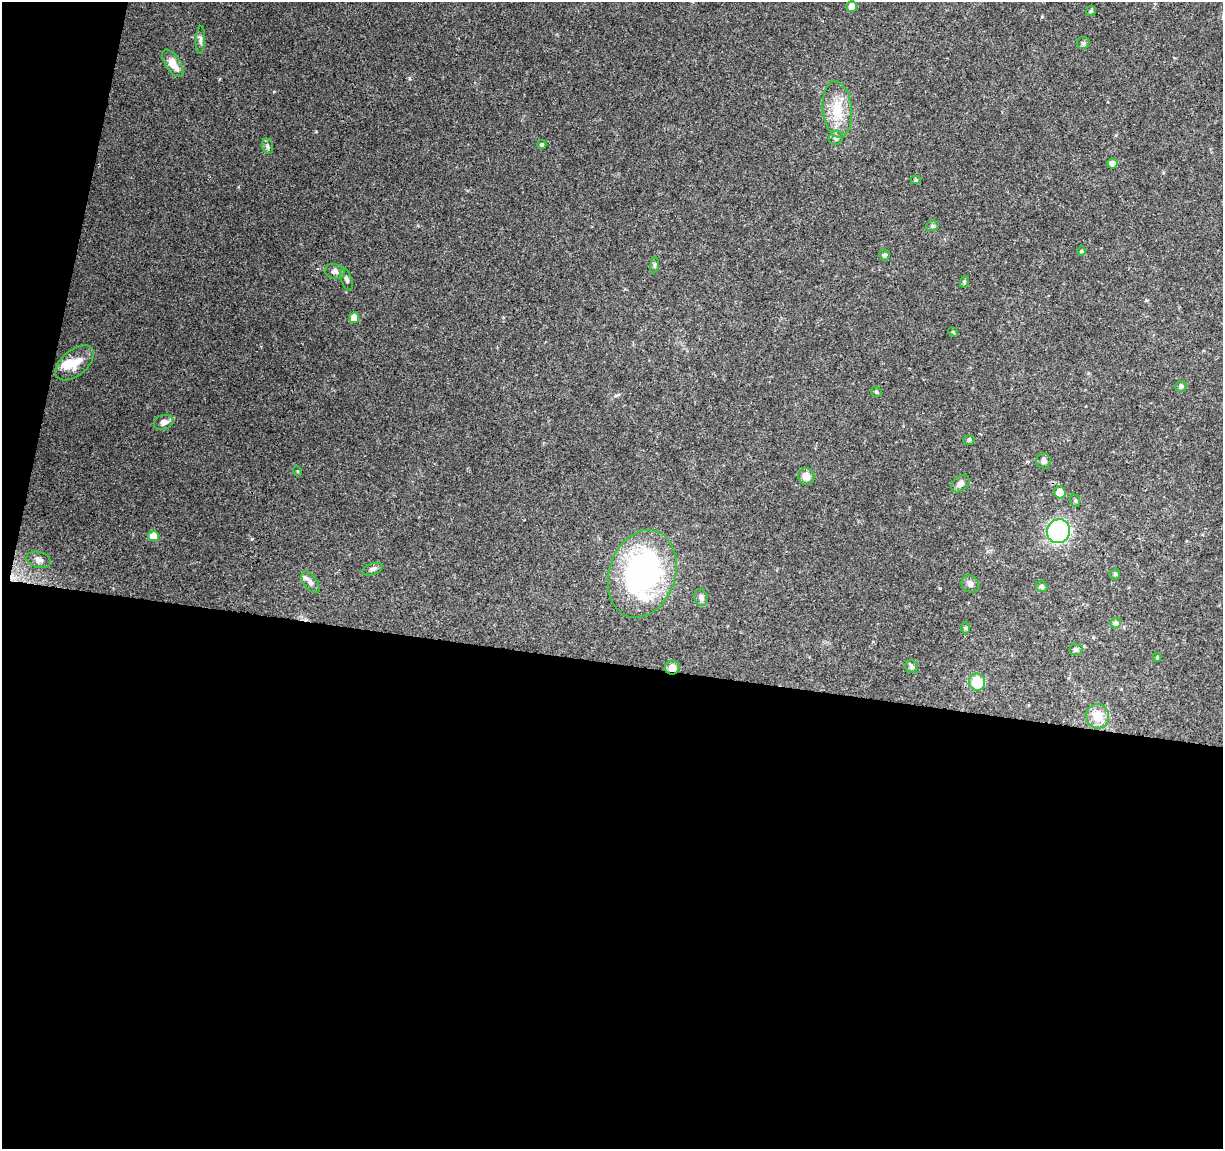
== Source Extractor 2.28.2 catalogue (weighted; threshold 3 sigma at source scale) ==
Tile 13 of 4 x 4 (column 1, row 4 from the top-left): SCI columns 1-1221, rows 225-1371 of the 4891 x 5096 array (HDU 1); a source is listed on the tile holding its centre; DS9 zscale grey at full resolution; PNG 1225 x 1151 px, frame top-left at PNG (2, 2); each listed source drawn as its Kron ellipse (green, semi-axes under 4 px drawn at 4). Shown black and unused: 45% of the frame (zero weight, under 3 of 4 exposures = <1% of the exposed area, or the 3 px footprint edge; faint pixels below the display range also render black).
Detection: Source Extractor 2.28.2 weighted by HDU 2 'WHT'; one run over the whole footprint, this tile lists its part. Background 0.0914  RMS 0.0061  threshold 0.0273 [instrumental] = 3 sigma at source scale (4.5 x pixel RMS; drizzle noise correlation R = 1.50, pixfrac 1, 0.0396/0.0396 arcsec/px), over >= 5 px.
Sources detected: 51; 2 inside a brighter listed object's ellipse — not listed separately; the other 49 listed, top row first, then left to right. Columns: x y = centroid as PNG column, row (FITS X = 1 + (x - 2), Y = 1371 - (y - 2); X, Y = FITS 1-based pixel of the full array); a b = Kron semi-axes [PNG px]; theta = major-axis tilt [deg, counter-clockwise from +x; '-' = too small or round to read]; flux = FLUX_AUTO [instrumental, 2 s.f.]
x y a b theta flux
852 7 5 5 - 6.8
1091 11 5 5 - 1
200 40 14 4 86 2
1083 43 6 6 - 1.2
173 63 15 7 -57 7.8
837 109 28 14 -85 18
836 138 7 6 - 1.9
542 144 4 4 - 1.1
267 146 8 5 -73 1.4
1112 163 5 5 - 4.2
916 180 5 4 - 0.68
932 226 6 5 - 1.1
1081 251 5 3 - 0.56
885 255 5 5 - 1.5
654 265 8 4 82 1
335 271 10 7 -17 2.6
347 279 11 5 -72 1.8
964 282 6 3 73 0.75
354 318 5 5 - 9.9
953 332 5 4 - 0.69
75 363 22 13 40 10
1181 386 5 5 - 1.6
876 392 6 5 - 0.9
164 422 10 7 18 3.6
969 440 5 4 - 0.93
1043 461 7 7 - 2.3
297 471 5 3 - 0.5
806 476 8 8 - 5.6
960 484 10 7 42 3.3
1060 493 6 6 - 9.5
1075 501 6 5 - 0.92
1058 531 12 11 - 110
153 536 5 5 - 8
39 560 12 8 -14 2.7
372 569 10 5 19 1.9
642 574 45 33 72 140
1115 574 5 5 - 0.83
310 582 12 6 -53 2.8
970 584 9 8 - 2.4
1042 586 6 5 - 1.6
701 597 9 6 -75 1.9
1115 623 5 5 - 1.9
965 628 6 4 -90 0.81
1076 649 6 6 - 1.6
1157 658 4 4 - 0.68
911 667 6 6 - 1.5
672 668 7 7 - 4.8
977 682 8 8 - 17
1098 716 12 11 - 9.6
Overlapping masked pixels (flux is a lower limit): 1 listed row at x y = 672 668